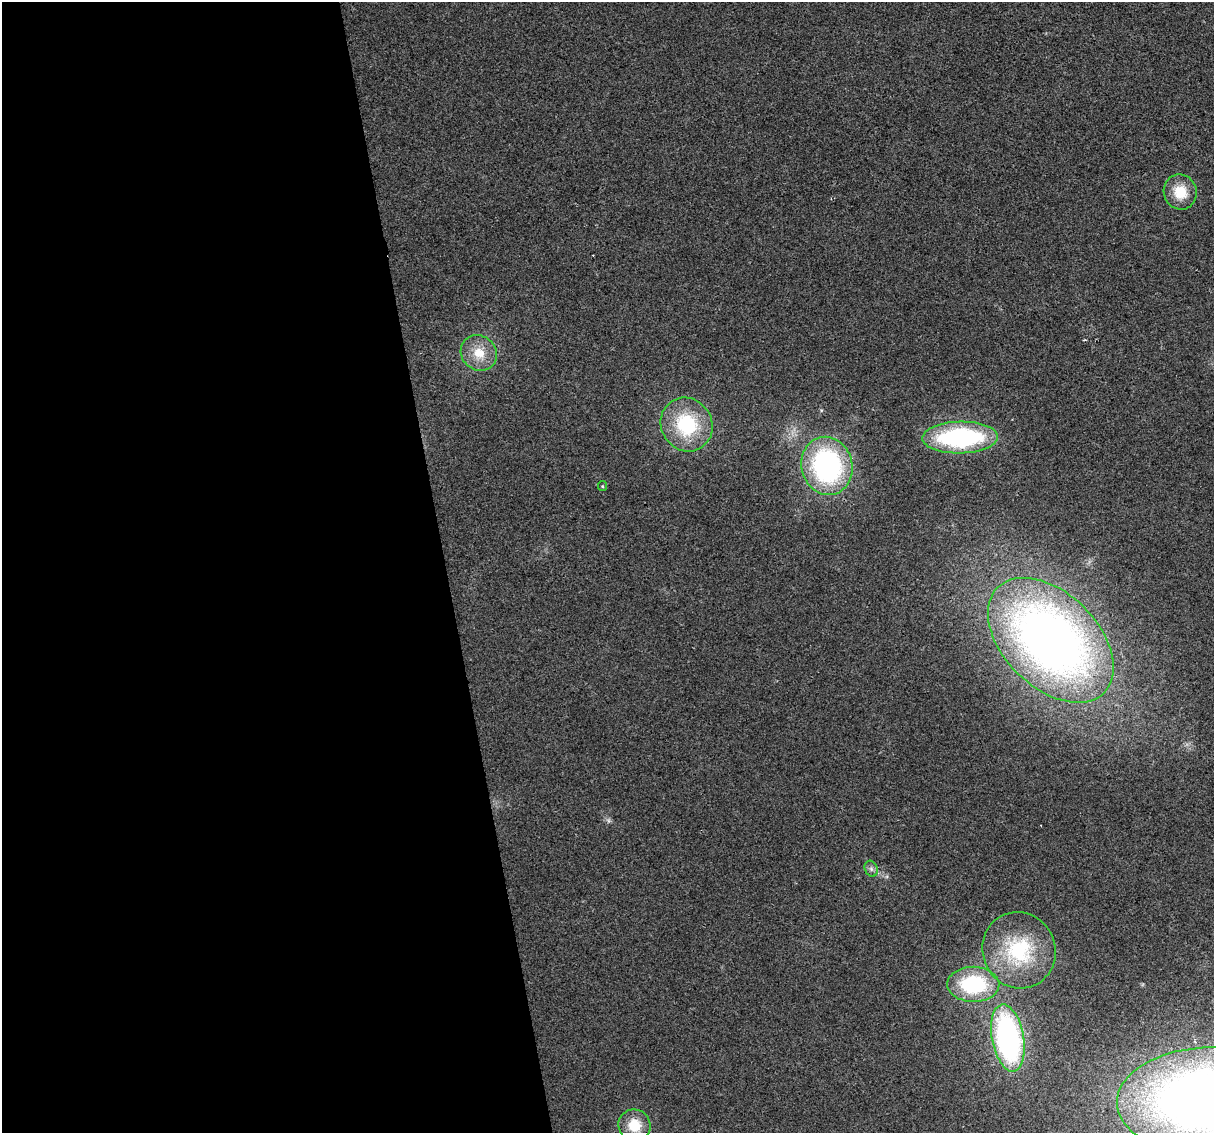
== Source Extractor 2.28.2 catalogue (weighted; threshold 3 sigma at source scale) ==
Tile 9 of 4 x 4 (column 1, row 3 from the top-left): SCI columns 1-1212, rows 1203-2333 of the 4848 x 4619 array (HDU 1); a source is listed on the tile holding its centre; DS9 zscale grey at full resolution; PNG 1216 x 1135 px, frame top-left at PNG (2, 2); each listed source drawn as its Kron ellipse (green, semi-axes under 4 px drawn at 4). Shown black and unused: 37% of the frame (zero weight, under 2 of 3 exposures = <1% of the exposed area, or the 3 px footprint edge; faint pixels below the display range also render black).
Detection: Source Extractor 2.28.2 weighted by HDU 2 'WHT'; one run over the whole footprint, this tile lists its part. Background 0.0271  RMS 0.0062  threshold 0.0281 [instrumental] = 3 sigma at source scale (4.5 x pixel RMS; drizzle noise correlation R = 1.50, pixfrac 1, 0.0396/0.0396 arcsec/px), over >= 5 px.
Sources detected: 13; all 13 listed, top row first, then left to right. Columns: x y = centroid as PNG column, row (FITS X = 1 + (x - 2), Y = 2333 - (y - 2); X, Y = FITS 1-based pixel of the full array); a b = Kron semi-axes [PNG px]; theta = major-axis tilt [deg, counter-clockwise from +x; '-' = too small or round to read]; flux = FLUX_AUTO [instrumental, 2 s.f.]
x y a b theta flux
1180 192 18 16 -71 15
479 353 19 17 -41 13
687 424 27 25 -57 45
960 438 38 16 1 94
827 466 29 25 -76 120
602 486 5 4 - 0.73
1051 640 75 47 -44 470
871 869 8 6 -69 2
1019 950 38 36 -68 52
973 984 26 17 -1 54
1008 1038 34 16 -80 160
1206 1099 89 52 3 750
634 1125 16 15 - 15
Isophote crosses this tile's border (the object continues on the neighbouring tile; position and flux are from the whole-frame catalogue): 1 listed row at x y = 1206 1099
Unlisted compact peaks at least as high as the median listed source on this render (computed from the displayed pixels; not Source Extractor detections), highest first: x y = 608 821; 887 877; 1085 340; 1142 985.